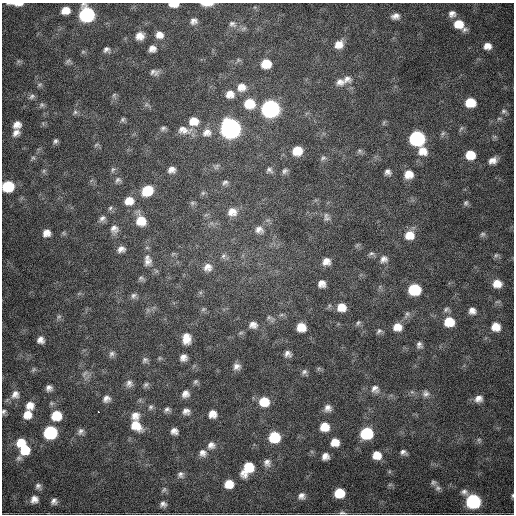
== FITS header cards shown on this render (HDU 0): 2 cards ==
NAXIS1  =                  512
NAXIS2  =                  512

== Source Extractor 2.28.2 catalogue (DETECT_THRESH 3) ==
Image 512 x 512 px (HDU 0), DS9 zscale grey, 1 PNG px = 1 image px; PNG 516 x 516 px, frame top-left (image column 1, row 512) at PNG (2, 3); no overlay
Background 1960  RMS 43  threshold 130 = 3 sigma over >= 5 px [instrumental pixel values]
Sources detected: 182; all 182 listed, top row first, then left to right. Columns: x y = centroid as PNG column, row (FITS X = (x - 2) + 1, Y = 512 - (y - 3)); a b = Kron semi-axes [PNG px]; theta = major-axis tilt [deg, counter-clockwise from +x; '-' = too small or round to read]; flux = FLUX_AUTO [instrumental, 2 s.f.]
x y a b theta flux
17 4 14 4 -1 1.7e+04
174 4 9 4 0 3.1e+04
207 4 12 4 0 2.8e+04
65 10 8 6 12 3.2e+04
452 14 9 9 - 1.6e+04
87 15 9 9 - 5.1e+05
395 16 10 7 9 1.6e+04
194 21 9 8 - 1.4e+04
232 24 12 9 -29 1.6e+04
459 24 12 8 -36 5.5e+04
159 35 9 8 - 2.1e+04
140 36 9 8 - 2.4e+04
339 44 11 9 28 2.8e+04
487 46 8 7 - 2.1e+04
106 49 7 6 - 9.3e+03
152 49 7 7 - 1.6e+04
83 52 6 4 1 3.9e+03
238 60 5 5 - 5.2e+03
68 61 8 4 44 6.0e+03
266 64 8 8 - 6.0e+04
154 72 12 7 -6 1.2e+04
347 79 12 10 -6 2.0e+04
340 82 12 10 5 2.0e+04
39 85 8 5 18 5.8e+03
241 87 12 11 - 3.0e+04
230 94 10 9 - 2.6e+04
114 95 7 4 46 4.9e+03
32 96 9 6 45 8.5e+03
470 102 8 7 - 7.0e+04
249 104 10 9 - 7.7e+04
42 105 8 7 - 7.2e+03
146 105 6 4 19 4.8e+03
270 109 10 9 - 1.1e+06
504 111 7 6 - 6.9e+03
75 112 6 6 - 6.7e+03
499 118 6 4 0 4.3e+03
123 119 7 6 - 5.4e+03
193 121 11 10 - 3.8e+04
384 123 8 3 71 4.0e+03
17 125 8 7 - 2.1e+04
163 128 8 6 20 7.4e+03
230 128 10 9 - 1.9e+06
461 128 9 5 57 5.6e+03
184 130 20 10 -10 3.1e+04
207 132 13 11 13 2.7e+04
16 133 10 8 45 1.8e+04
417 138 9 9 - 5.3e+05
55 141 7 6 - 7.2e+03
96 145 9 4 30 4.1e+03
297 151 9 8 - 5.2e+04
359 151 7 5 -21 6.3e+03
422 151 12 10 -43 3.4e+04
470 155 9 8 - 5.3e+04
33 158 6 6 - 5.9e+03
323 158 9 6 25 7.2e+03
493 160 10 7 17 2.0e+04
216 167 10 5 60 6.8e+03
113 169 8 6 85 6.6e+03
171 170 8 7 - 1.6e+04
269 170 8 7 - 8.0e+03
44 171 7 4 89 5.4e+03
285 171 8 6 46 7.7e+03
388 172 6 6 - 1.1e+04
408 174 9 9 - 3.2e+04
118 180 8 7 - 8.6e+03
225 182 9 6 26 8.3e+03
8 186 9 8 - 1.3e+05
147 191 10 9 - 8.4e+04
203 193 6 5 - 5.7e+03
129 201 10 9 - 3.5e+04
192 203 7 5 -21 6.0e+03
466 203 7 6 - 6.4e+03
110 208 6 5 - 5.8e+03
232 212 12 11 - 2.9e+04
102 218 10 7 43 1.2e+04
327 219 10 6 12 9.3e+03
141 221 12 10 -65 5.1e+04
114 229 12 11 - 1.8e+04
259 230 11 9 -17 1.8e+04
47 233 8 7 - 2.1e+04
483 234 8 6 30 6.8e+03
409 235 11 10 - 3.8e+04
147 248 6 4 -19 4.1e+03
121 249 9 7 18 1.5e+04
371 253 9 5 9 7.4e+03
173 254 7 4 19 4.2e+03
496 255 8 6 53 7.2e+03
223 256 8 6 18 8.6e+03
384 259 11 9 32 1.6e+04
326 261 9 8 - 2.2e+04
147 262 12 11 - 2.1e+04
208 267 10 10 - 2.1e+04
141 278 8 6 -12 7.2e+03
321 284 7 7 - 1.9e+04
497 284 10 9 - 3.4e+04
414 290 9 8 - 1.6e+05
133 296 9 7 85 1.0e+04
341 307 11 10 - 3.7e+04
203 309 7 5 21 5.5e+03
446 309 9 6 16 8.4e+03
148 310 7 4 -72 5.4e+03
472 311 8 8 - 1.8e+04
407 314 12 6 67 1.0e+04
281 315 7 4 18 5.2e+03
59 317 7 5 30 5.7e+03
269 317 8 5 -28 7.0e+03
449 322 10 9 - 7.0e+04
358 323 7 5 49 6.0e+03
253 325 11 9 -8 1.8e+04
301 327 8 8 - 4.2e+04
397 327 9 9 - 3.1e+04
496 327 10 10 - 3.7e+04
379 331 9 5 41 7.5e+03
186 336 9 6 14 1.5e+04
40 340 7 6 - 1.6e+04
186 340 10 8 22 3.1e+04
419 345 8 6 -80 1.0e+04
112 354 9 7 51 9.4e+03
288 354 8 7 - 1.3e+04
183 357 8 7 - 1.7e+04
160 358 5 5 - 4.1e+03
145 360 9 7 47 8.1e+03
237 366 9 8 - 1.6e+04
33 370 7 4 46 4.8e+03
304 372 8 7 - 8.3e+03
85 373 11 4 45 8.3e+03
195 382 7 6 - 6.2e+03
129 383 10 9 - 1.3e+04
146 384 8 6 44 6.9e+03
49 388 6 6 - 1.2e+04
375 389 12 10 -47 1.9e+04
412 392 7 4 -18 5.5e+03
15 394 11 10 - 1.9e+04
185 394 9 8 - 1.7e+04
426 394 10 9 - 1.5e+04
106 399 9 8 - 1.5e+04
478 399 10 8 15 1.9e+04
264 402 10 9 - 6.1e+04
30 405 10 9 - 2.6e+04
151 407 7 6 - 6.8e+03
328 408 9 9 - 1.6e+04
167 409 7 6 - 8.3e+03
4 411 7 5 64 5.9e+03
186 411 8 7 - 1.3e+04
99 412 3 2 - 3.4e+03
212 414 7 7 - 2.4e+04
27 415 8 8 - 3.4e+04
56 416 9 9 - 7.5e+04
135 416 11 10 - 2.3e+04
136 425 14 9 -41 4.9e+04
324 427 9 8 - 4.4e+04
81 431 10 7 55 1.1e+04
174 431 6 6 - 1.5e+04
50 432 9 8 - 2.8e+05
367 433 9 8 - 1.8e+05
274 437 9 8 - 1.2e+05
479 440 7 5 -88 5.8e+03
21 442 10 8 29 4.3e+04
335 442 7 7 - 3.3e+04
211 445 10 9 - 1.6e+04
25 450 10 10 - 6.6e+04
403 452 8 6 -20 1.0e+04
203 453 10 9 - 1.6e+04
377 455 9 8 - 3.8e+04
325 456 7 6 - 1.7e+04
19 458 9 7 41 8.9e+03
267 463 10 9 - 1.5e+04
248 468 14 9 55 8.9e+04
180 474 8 8 - 1.0e+04
433 482 8 6 19 7.4e+03
229 484 8 8 - 4.0e+04
38 486 8 7 - 9.8e+03
438 488 8 8 - 9.3e+03
164 490 9 5 52 5.8e+03
339 493 8 8 - 7.4e+04
512 495 6 3 89 3.6e+03
301 496 9 8 - 1.4e+04
34 499 10 9 - 2.0e+04
54 501 7 7 - 1.2e+04
473 501 10 8 -40 4.3e+05
163 504 6 5 - 9.5e+03
342 513 10 5 0 7.4e+03
At the frame edge (FLAGS 8, measured only in part): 8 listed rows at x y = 17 4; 174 4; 207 4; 87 15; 8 186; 4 411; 512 495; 342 513